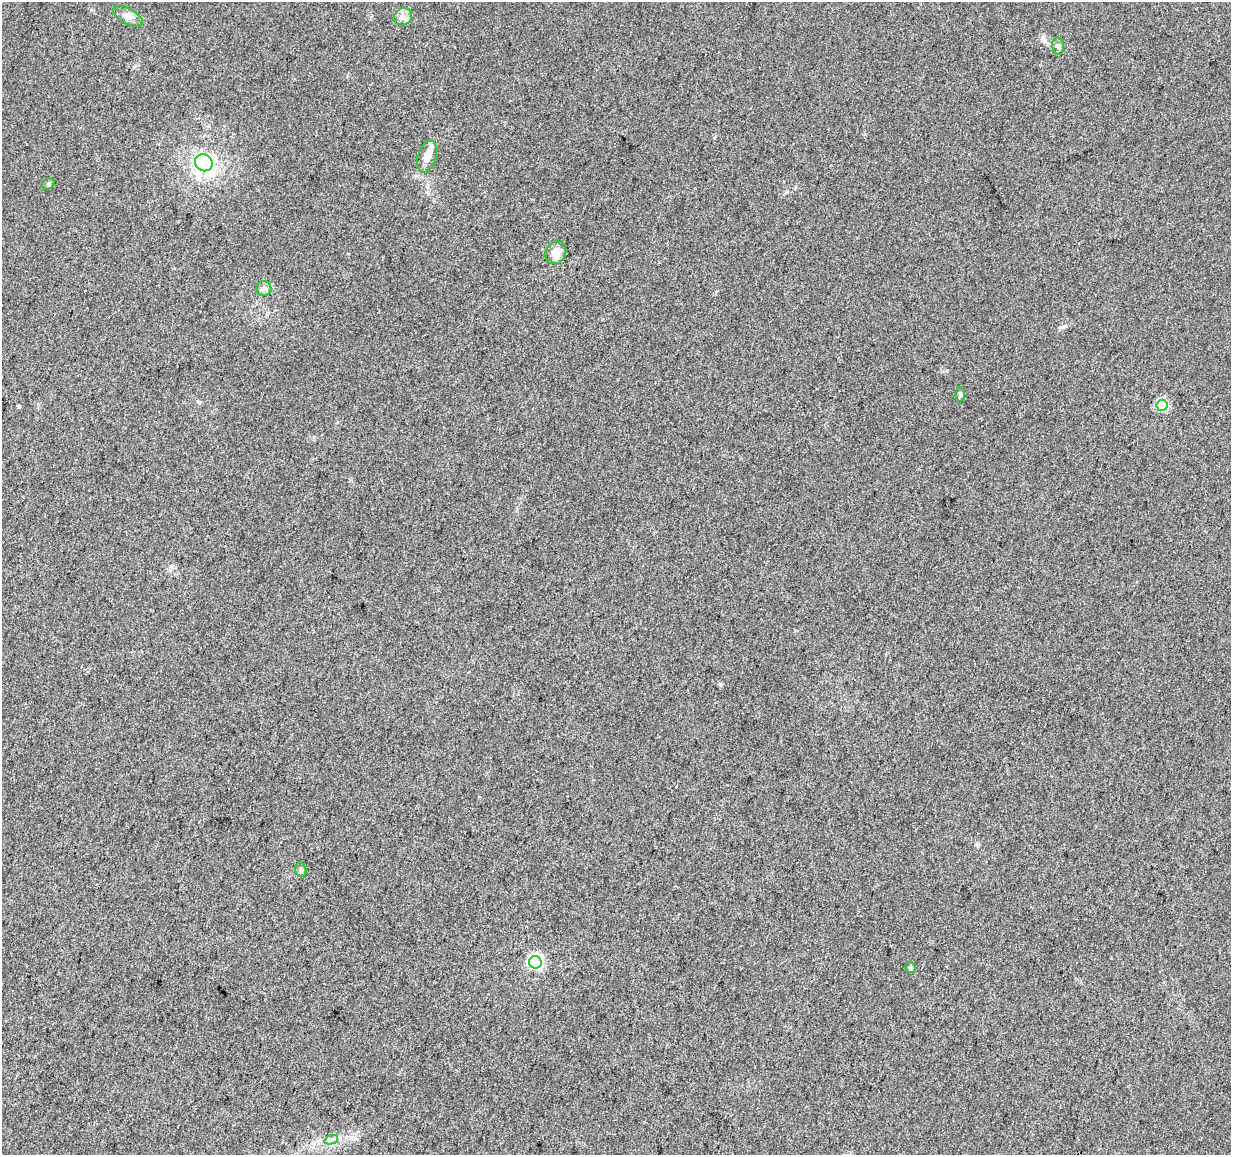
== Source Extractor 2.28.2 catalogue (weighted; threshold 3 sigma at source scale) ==
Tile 7 of 4 x 4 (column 3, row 2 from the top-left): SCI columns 2468-3696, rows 2596-3748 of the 4926 x 5130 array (HDU 1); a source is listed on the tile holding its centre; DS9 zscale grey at full resolution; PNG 1233 x 1157 px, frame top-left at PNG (2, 2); each listed source drawn as its Kron ellipse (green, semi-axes under 4 px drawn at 4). Shown black and unused: <1% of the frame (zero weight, under 3 of 5 exposures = <1% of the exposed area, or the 3 px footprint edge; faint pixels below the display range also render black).
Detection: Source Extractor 2.28.2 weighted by HDU 2 'WHT'; one run over the whole footprint, this tile lists its part. Background 0.0271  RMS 0.0046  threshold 0.0207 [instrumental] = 3 sigma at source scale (4.5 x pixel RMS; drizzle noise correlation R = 1.50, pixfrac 1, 0.0396/0.0396 arcsec/px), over >= 5 px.
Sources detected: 15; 1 inside a brighter listed object's ellipse — not listed separately; the other 14 listed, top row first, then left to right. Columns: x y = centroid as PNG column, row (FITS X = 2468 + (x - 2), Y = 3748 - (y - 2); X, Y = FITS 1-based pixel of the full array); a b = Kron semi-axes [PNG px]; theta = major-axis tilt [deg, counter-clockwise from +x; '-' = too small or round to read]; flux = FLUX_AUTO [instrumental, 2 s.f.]
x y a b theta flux
128 16 16 7 -28 2.7
403 17 9 8 - 2.6
1058 46 9 5 -81 1.1
427 157 16 9 73 3.9
204 163 9 8 - 52
48 184 6 5 - 0.81
556 253 12 10 59 5.3
264 289 7 7 - 1.5
960 394 7 5 -89 0.89
1162 405 5 5 - 36
301 870 7 5 -75 0.93
535 962 6 6 - 96
911 968 6 5 - 0.83
331 1140 7 4 18 1.1
Unlisted compact peaks at least as high as the median listed source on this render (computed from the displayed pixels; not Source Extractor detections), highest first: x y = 19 406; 720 684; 1065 326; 415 176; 786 192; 354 1137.